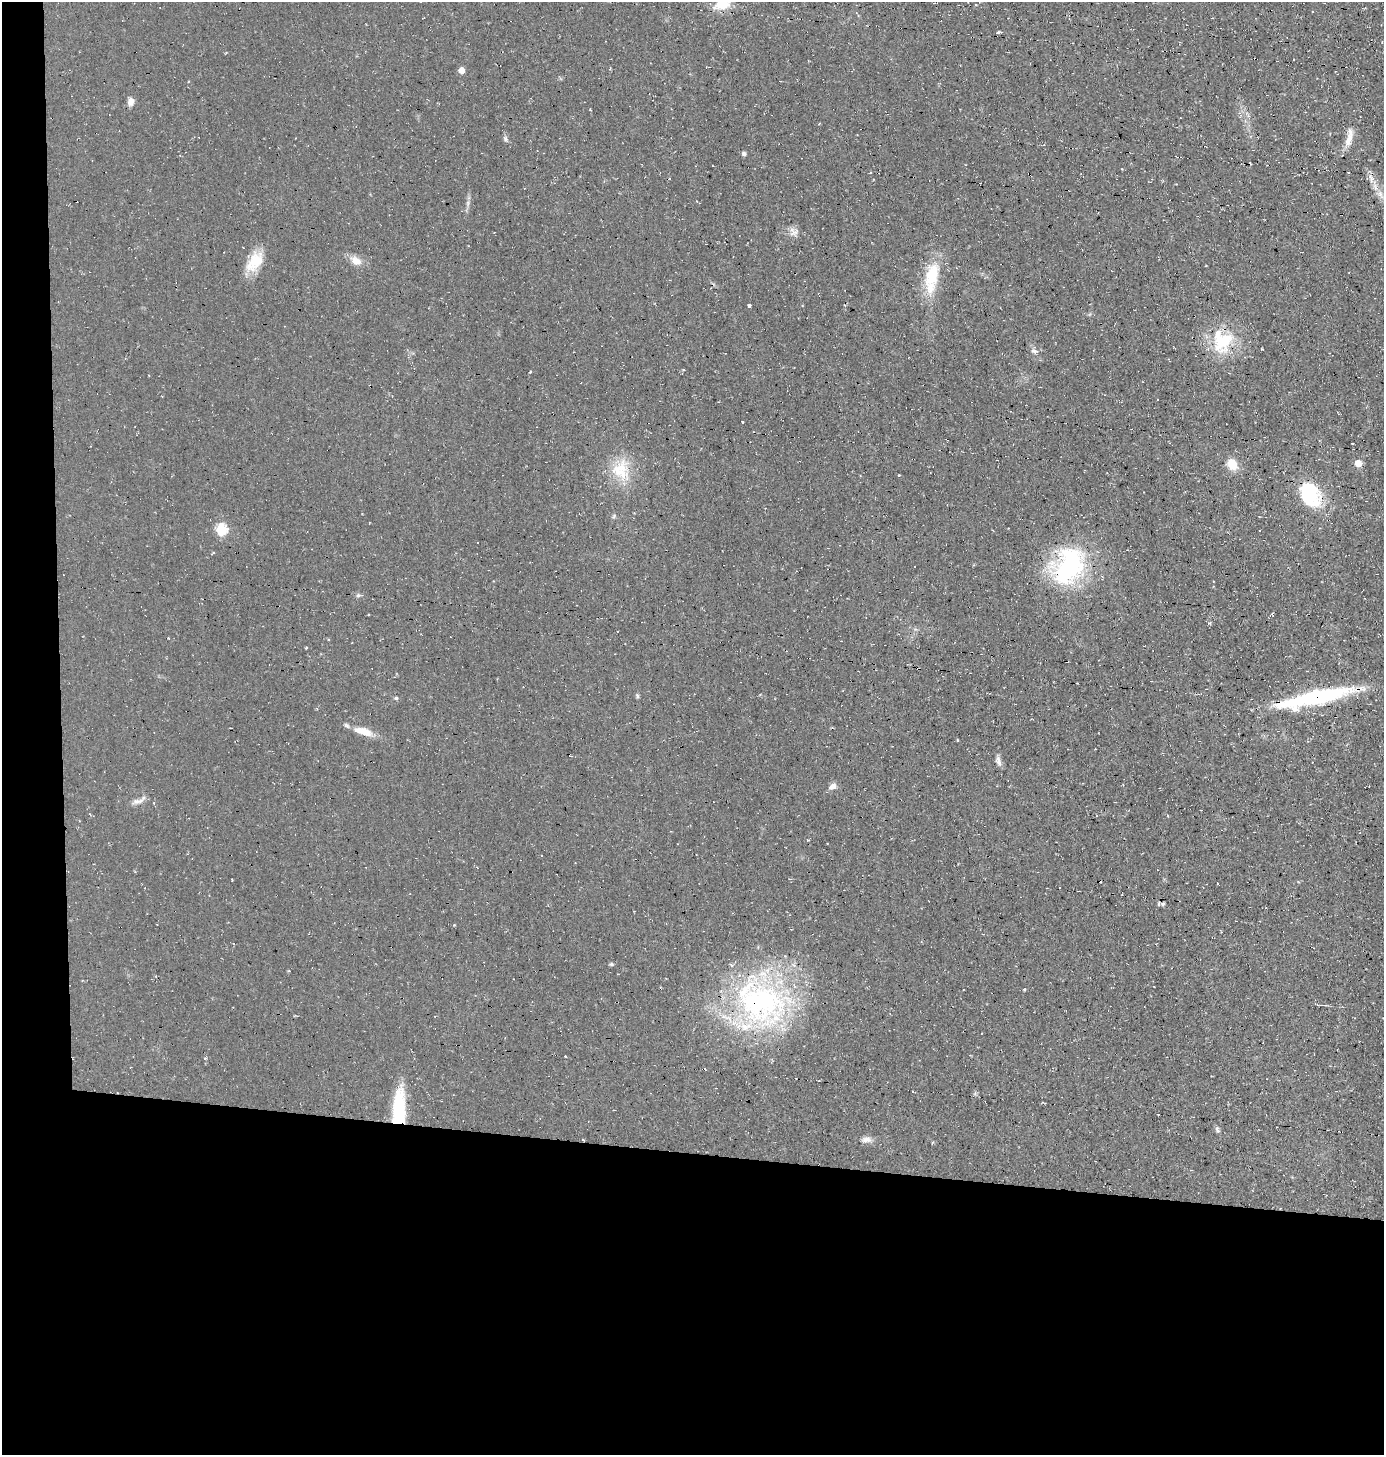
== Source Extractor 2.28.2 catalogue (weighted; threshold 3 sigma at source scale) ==
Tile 7 of 3 x 3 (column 1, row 3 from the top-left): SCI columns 151-1532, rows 1-1453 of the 4393 x 4360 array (HDU 1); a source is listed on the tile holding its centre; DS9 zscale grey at full resolution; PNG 1386 x 1457 px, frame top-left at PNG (2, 2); no overlay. Shown black and unused: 24% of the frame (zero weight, under 2 of 3 exposures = <1% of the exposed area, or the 3 px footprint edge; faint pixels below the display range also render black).
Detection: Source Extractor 2.28.2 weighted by HDU 2 'WHT'; one run over the whole footprint, this tile lists its part. Background 0.0466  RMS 0.0094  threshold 0.0422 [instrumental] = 3 sigma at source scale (4.5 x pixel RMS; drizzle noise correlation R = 1.50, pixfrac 1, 0.05/0.05 arcsec/px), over >= 5 px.
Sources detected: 53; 1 inside a brighter object's white glare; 4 cosmic-ray / hot-pixel residue — not listed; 3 inside a brighter listed object's ellipse — not listed separately; the other 45 listed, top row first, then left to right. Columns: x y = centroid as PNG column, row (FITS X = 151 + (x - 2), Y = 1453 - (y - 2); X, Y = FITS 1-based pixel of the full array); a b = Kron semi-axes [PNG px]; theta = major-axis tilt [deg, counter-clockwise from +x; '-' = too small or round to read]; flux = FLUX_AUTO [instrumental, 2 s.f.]
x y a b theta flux
722 4 16 10 16 21
1312 12 2 2 - 0.79
998 33 3 3 - 5.8
461 70 5 5 - 8.7
131 102 9 7 77 5.4
1349 137 27 8 77 10
505 139 9 5 -59 2.2
744 154 6 5 - 2
1371 179 15 4 -71 5.2
1380 194 10 7 -74 4.7
468 203 7 4 89 2.1
792 233 12 3 60 3
255 261 28 15 55 24
356 261 16 10 -32 9
932 275 31 16 73 39
749 306 4 3 - 1.7
1222 341 34 29 -88 46
742 421 3 3 - 3.6
1358 463 6 5 - 13
1232 464 12 9 -68 16
618 468 38 17 32 27
899 475 3 3 - 1.9
1310 494 29 20 -58 56
614 516 6 4 71 1.4
221 530 6 6 - 69
1068 566 48 35 60 120
306 648 3 3 - 0.84
637 696 7 4 -82 1.6
396 698 6 5 - 1.3
1314 698 77 14 12 120
363 731 25 9 -16 14
998 761 14 6 -73 4.6
832 786 10 7 28 5.1
138 801 19 6 16 5.3
808 840 3 3 - 0.88
1217 883 3 2 - 1.1
1060 887 2 2 - 0.86
1163 904 7 5 22 1.6
611 964 6 5 - 1.2
1024 989 4 3 - 1.4
760 1002 76 61 -25 240
399 1116 46 13 87 61
1217 1129 8 5 -68 2.3
583 1140 5 3 - 0.71
866 1140 14 8 3 5.4
Overlapping masked pixels (flux is a lower limit): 2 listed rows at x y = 1314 698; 399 1116
Isophote crosses this tile's border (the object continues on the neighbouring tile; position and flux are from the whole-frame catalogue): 1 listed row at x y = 722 4
Unlisted compact peaks at least as high as the median listed source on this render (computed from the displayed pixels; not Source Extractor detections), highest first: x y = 358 595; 1034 351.